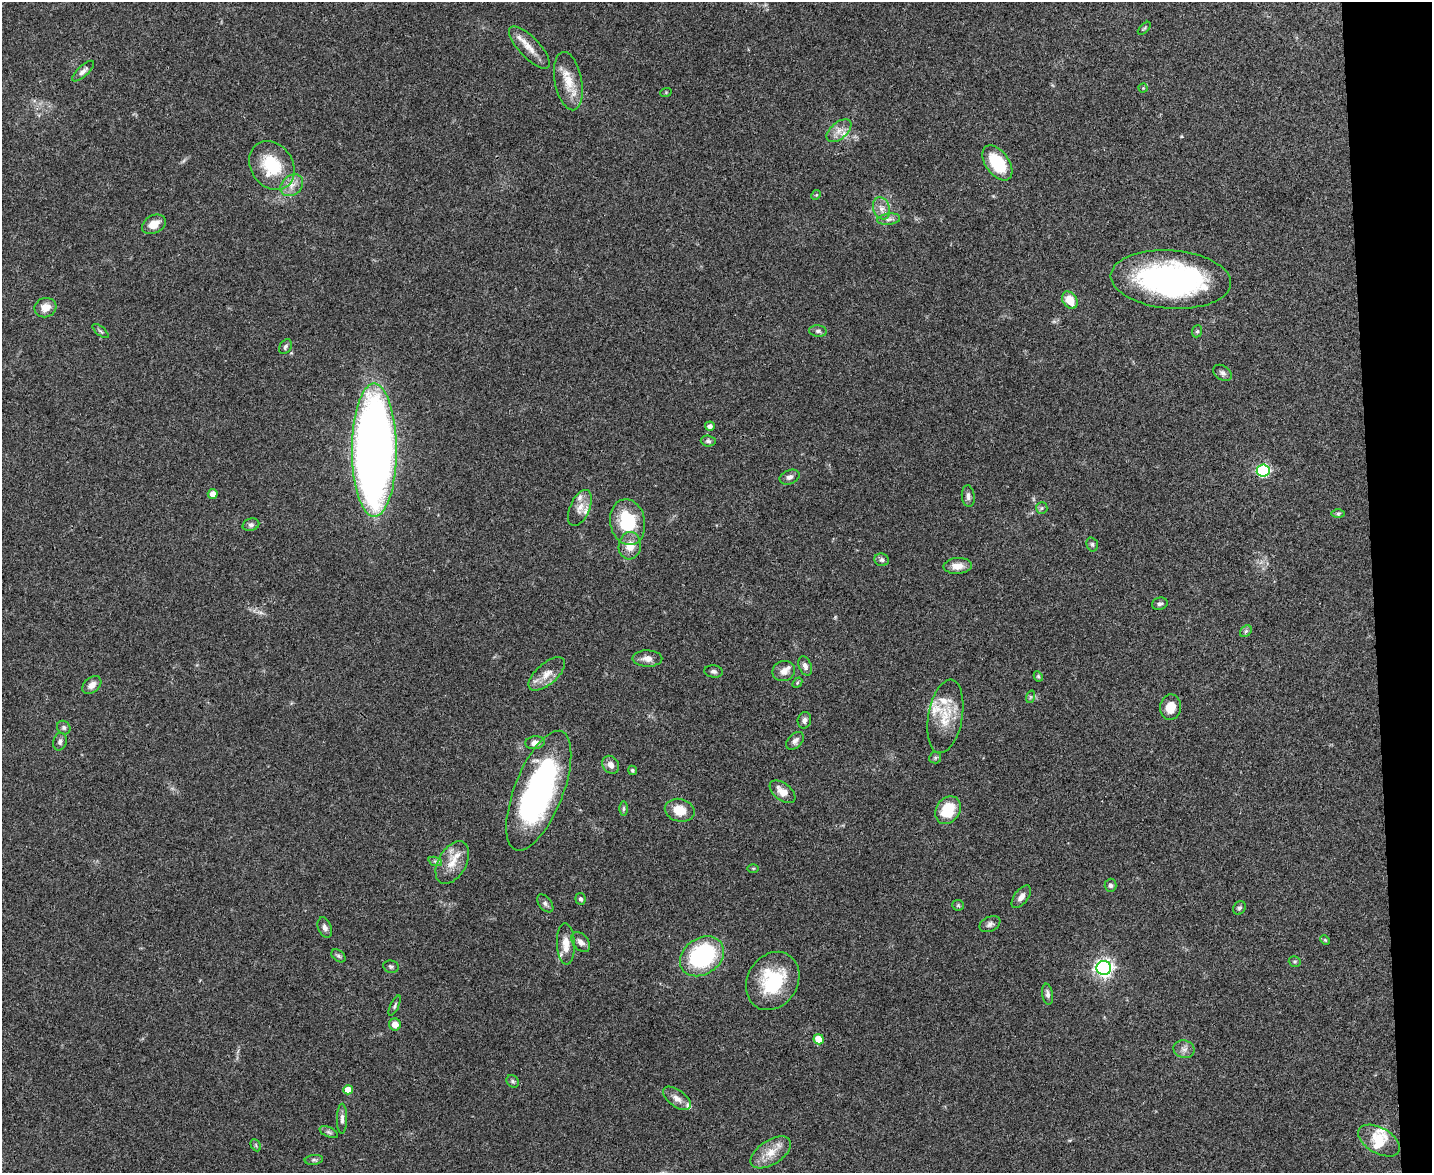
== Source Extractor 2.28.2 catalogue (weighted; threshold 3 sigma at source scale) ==
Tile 9 of 3 x 4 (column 3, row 3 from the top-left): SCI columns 2994-4423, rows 1173-2343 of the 4665 x 4686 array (HDU 1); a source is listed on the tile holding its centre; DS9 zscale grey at full resolution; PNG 1434 x 1175 px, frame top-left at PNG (2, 2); each listed source drawn as its Kron ellipse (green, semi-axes under 4 px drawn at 4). Shown black and unused: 4% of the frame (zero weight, under 3 of 4 exposures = <1% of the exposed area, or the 3 px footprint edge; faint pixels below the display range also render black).
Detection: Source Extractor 2.28.2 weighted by HDU 2 'WHT'; one run over the whole footprint, this tile lists its part. Background 0.0555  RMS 0.0047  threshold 0.021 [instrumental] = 3 sigma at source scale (4.5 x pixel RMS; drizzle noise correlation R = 1.50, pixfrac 1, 0.05/0.05 arcsec/px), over >= 5 px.
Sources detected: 107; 9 inside a brighter listed object's ellipse — not listed separately; the other 98 listed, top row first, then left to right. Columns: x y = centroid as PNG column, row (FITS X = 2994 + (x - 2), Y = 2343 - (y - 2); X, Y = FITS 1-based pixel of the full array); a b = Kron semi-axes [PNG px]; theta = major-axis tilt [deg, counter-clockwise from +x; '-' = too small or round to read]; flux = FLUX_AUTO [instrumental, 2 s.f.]
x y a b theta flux
1144 28 8 3 45 0.56
529 48 27 10 -46 6.4
83 71 14 5 43 1.9
568 81 29 13 -79 10
1143 88 4 4 - 0.44
666 92 6 3 19 0.47
839 131 15 8 40 3.8
997 163 20 11 -54 20
272 165 26 21 -55 23
292 185 12 9 40 4.2
816 195 5 4 - 0.46
881 208 11 8 -70 3
889 219 11 5 8 1.8
154 224 12 9 27 4.9
1171 279 60 29 -4 120
1070 300 9 7 -56 7.7
45 308 11 9 16 5.1
101 331 10 3 -40 0.76
818 331 9 5 -7 1.2
1197 331 6 5 - 0.71
285 347 8 5 58 1.1
1222 373 10 7 -34 1.6
710 426 5 4 - 1.7
708 441 7 5 -5 1.1
374 450 67 22 -90 480
1263 471 6 6 - 60
790 477 10 7 22 1.7
213 494 5 5 - 3.3
968 496 11 6 -85 1.7
580 508 19 10 67 4.6
1042 508 6 5 - 0.88
1338 513 6 4 0 0.73
628 522 23 17 -79 25
251 525 8 6 16 1.2
1092 544 7 5 -74 0.94
630 546 14 11 81 6.1
882 560 7 6 - 1.3
958 566 14 8 3 4.7
1160 604 8 6 16 1.2
1246 631 6 5 - 0.94
647 659 15 8 -1 3.4
805 666 10 6 -67 1.8
714 671 9 6 -7 1.2
784 671 11 10 - 3.1
547 674 22 10 41 5.6
1038 676 5 4 - 0.77
797 683 6 4 48 0.57
92 685 11 7 40 3.1
1030 697 6 4 71 0.6
1171 707 13 10 83 6.1
945 716 37 17 80 13
804 720 8 6 76 1.7
64 728 7 6 - 1
795 741 10 7 47 1.9
60 742 9 6 76 1.6
535 743 9 6 5 2.5
935 758 6 5 - 0.8
611 765 9 7 -53 3
632 770 5 4 - 0.79
539 791 64 24 68 120
782 792 15 8 -37 4.8
624 809 7 3 89 0.69
680 810 15 11 -13 8.1
948 810 15 11 56 14
435 861 7 4 -19 0.88
452 863 23 14 60 8.2
753 868 6 4 0 0.57
1111 885 7 6 - 1.4
1021 897 13 7 53 2.8
580 899 6 5 - 0.97
545 903 10 6 -51 1.4
958 905 6 5 - 0.66
1239 908 7 6 - 1
990 924 11 7 25 1.7
325 928 10 6 -69 2
1325 940 5 4 - 0.54
581 942 11 7 -49 2.6
566 944 21 9 -88 6.1
338 956 8 5 -40 0.97
702 956 23 18 34 63
1295 961 6 5 - 0.68
391 967 8 6 -10 1
1104 968 7 7 - 150
773 981 30 25 58 28
1047 994 10 5 -81 1.7
395 1006 11 4 65 0.95
395 1025 6 6 - 3.9
819 1039 5 5 - 7.7
1184 1049 10 8 -12 2.4
513 1081 7 5 -47 0.88
348 1090 5 4 - 6
677 1098 16 8 -37 3.2
342 1119 15 5 90 1.8
329 1132 10 5 -25 1.2
1379 1141 23 12 -29 8.8
256 1145 6 4 -62 0.66
771 1152 23 12 33 7.7
314 1160 9 5 6 0.92